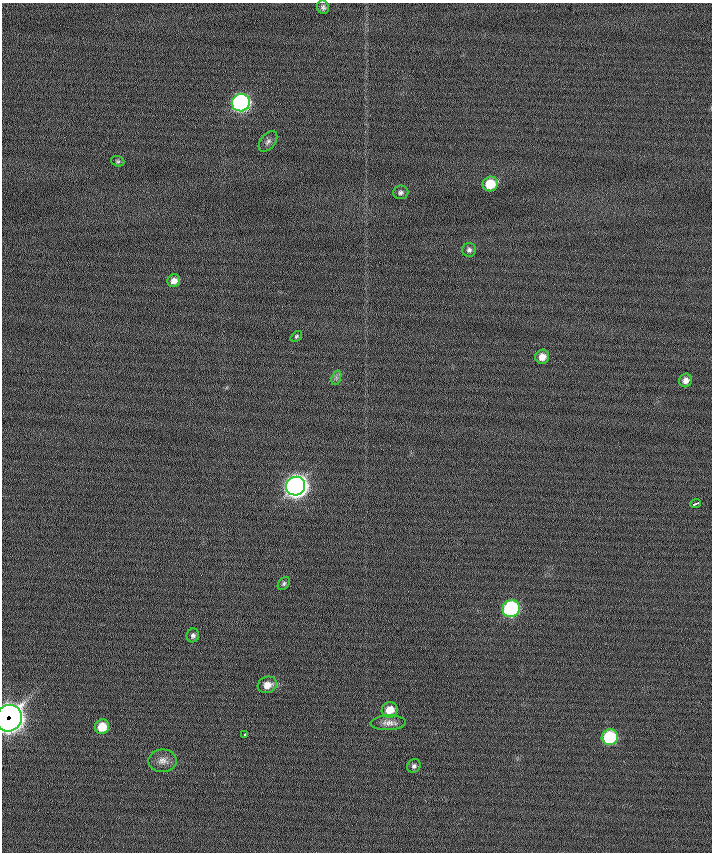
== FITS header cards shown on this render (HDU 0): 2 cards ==
NAXIS1  =                  710 /
NAXIS2  =                  850 /

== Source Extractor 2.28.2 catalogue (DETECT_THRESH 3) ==
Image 710 x 850 px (HDU 0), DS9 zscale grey, 1 PNG px = 1 image px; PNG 714 x 854 px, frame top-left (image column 1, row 850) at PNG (2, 3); each listed source drawn as its Kron ellipse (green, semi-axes under 4 px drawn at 4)
Background 0.218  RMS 6.3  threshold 19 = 3 sigma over >= 5 px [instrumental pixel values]
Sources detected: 26; all 26 listed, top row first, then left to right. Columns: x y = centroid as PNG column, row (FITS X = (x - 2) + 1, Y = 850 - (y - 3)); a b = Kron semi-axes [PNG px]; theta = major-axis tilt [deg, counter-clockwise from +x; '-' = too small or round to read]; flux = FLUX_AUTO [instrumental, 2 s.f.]
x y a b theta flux
323 7 7 6 - 1100
241 103 9 8 - 150000
268 141 12 7 52 1600
118 161 7 5 -20 660
490 184 8 7 - 10000
401 192 8 6 5 1200
469 250 7 7 - 1200
174 281 6 6 - 2800
296 336 6 4 40 710
542 357 7 7 - 3800
336 378 7 4 72 1100
686 380 7 6 - 2500
296 486 10 9 - 470000
696 503 5 3 - 3400
284 583 7 5 52 850
511 609 9 8 - 74000
193 635 7 6 - 1300
267 685 10 8 19 4200
390 710 8 7 - 6400
9 718 13 12 - 630000
388 723 18 7 2 2800
102 727 7 7 - 7700
245 734 3 3 - 1600
610 737 8 8 - 33000
163 761 14 11 0 3200
414 766 7 6 - 1100
At the frame edge (FLAGS 8, measured only in part): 1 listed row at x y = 9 718